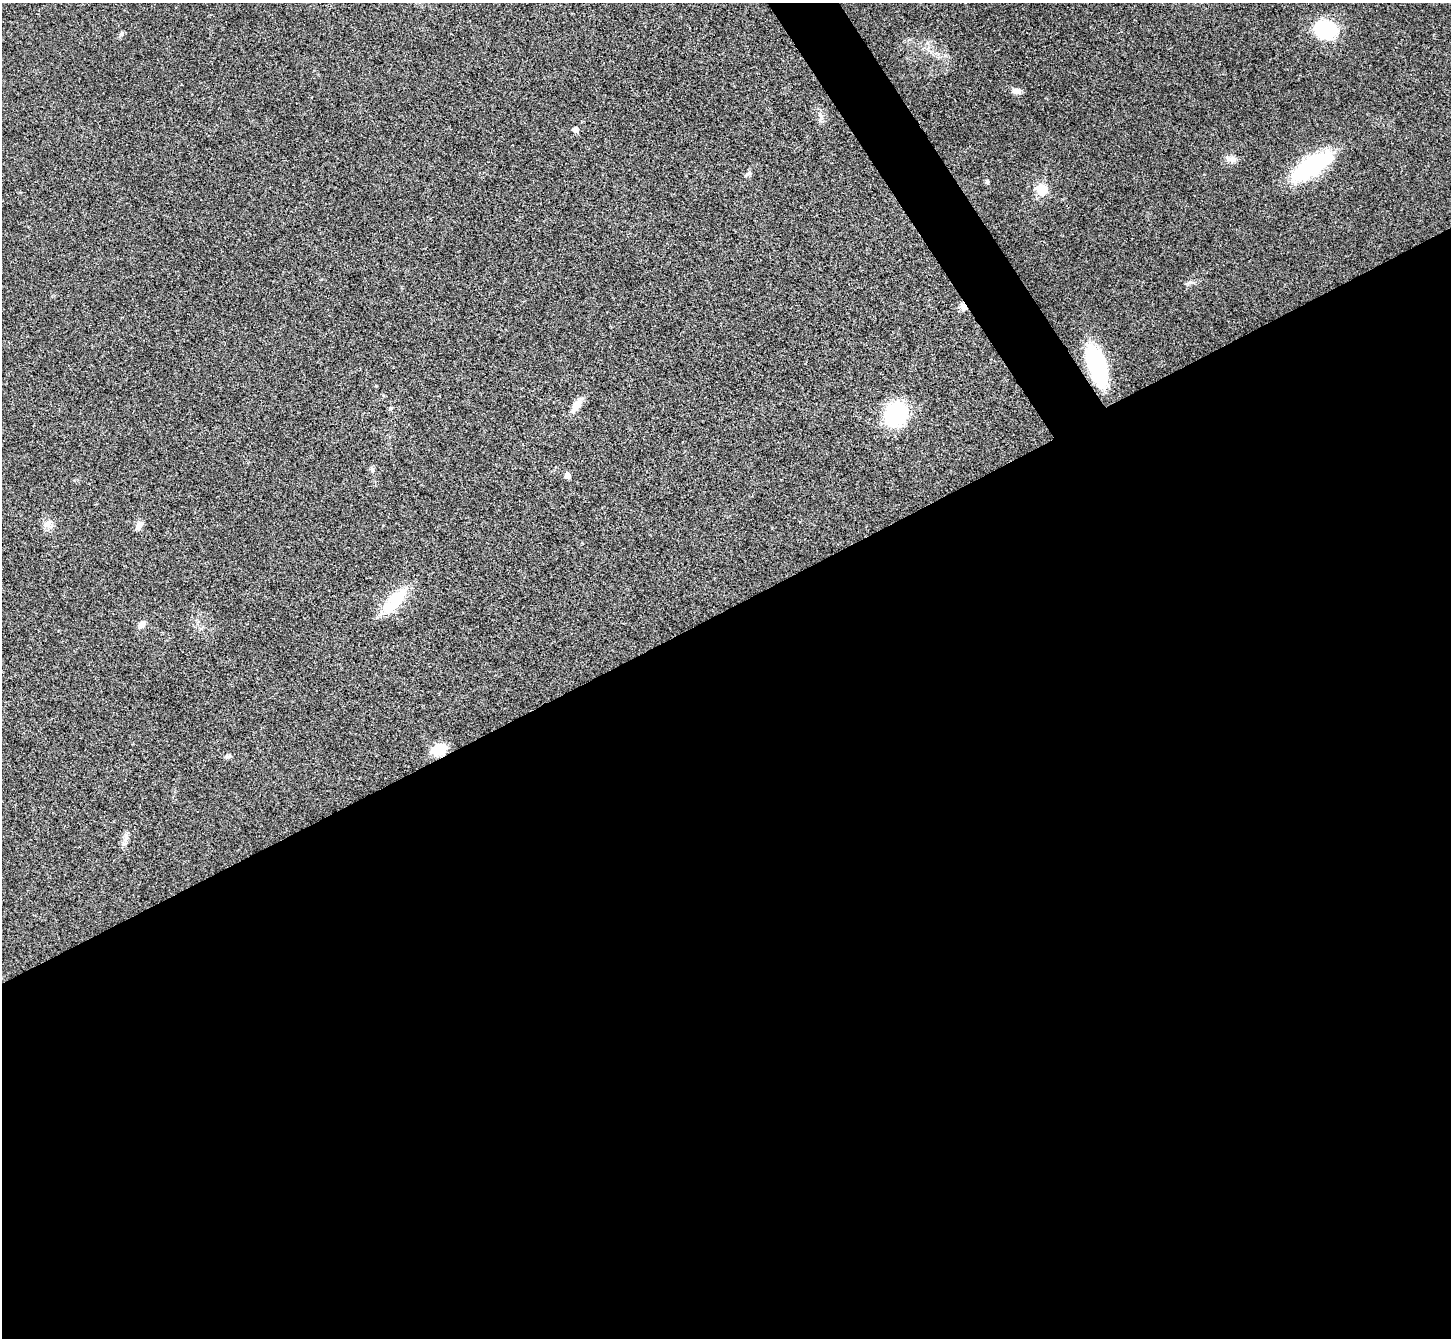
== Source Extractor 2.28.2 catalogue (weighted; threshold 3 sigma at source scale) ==
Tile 15 of 4 x 4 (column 3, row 4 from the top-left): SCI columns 2904-4352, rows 295-1630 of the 5803 x 5795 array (HDU 1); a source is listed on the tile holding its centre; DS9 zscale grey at full resolution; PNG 1453 x 1340 px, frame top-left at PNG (2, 3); no overlay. Shown black and unused: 56% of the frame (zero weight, under 3 of 4 exposures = <1% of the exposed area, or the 3 px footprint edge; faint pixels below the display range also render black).
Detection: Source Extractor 2.28.2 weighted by HDU 2 'WHT'; one run over the whole footprint, this tile lists its part. Background 0.0214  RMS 0.0045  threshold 0.0201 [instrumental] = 3 sigma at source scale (4.5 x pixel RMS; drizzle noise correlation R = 1.50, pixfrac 1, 0.05/0.05 arcsec/px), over >= 5 px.
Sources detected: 25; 1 inside a brighter listed object's ellipse — not listed separately; the other 24 listed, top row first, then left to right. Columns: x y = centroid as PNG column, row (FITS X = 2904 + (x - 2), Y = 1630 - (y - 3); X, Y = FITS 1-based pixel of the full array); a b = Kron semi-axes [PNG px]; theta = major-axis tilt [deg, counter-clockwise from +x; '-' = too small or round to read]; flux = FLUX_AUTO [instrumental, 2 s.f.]
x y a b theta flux
1326 30 23 18 -16 28
122 34 8 5 43 0.99
1017 91 11 7 -4 2.5
820 115 10 6 -70 1.8
576 130 5 5 - 2.3
1232 159 14 8 -8 2.6
1312 166 42 17 34 48
747 174 8 5 27 0.99
987 181 6 5 - 0.68
1042 190 16 15 - 6.6
1191 282 12 4 -15 1.1
963 307 10 7 -78 2.2
1097 366 44 17 -73 45
577 405 23 8 56 4.8
896 414 24 21 48 34
372 470 8 5 -89 1.1
567 476 5 5 - 3.2
48 524 12 12 - 3.2
139 525 12 7 55 2.5
394 601 42 15 48 16
142 625 10 8 59 2.5
438 750 17 11 23 9.4
228 756 8 5 -1 1.1
125 836 10 7 -83 1.7
Overlapping masked pixels (flux is a lower limit): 3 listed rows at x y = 963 307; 1097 366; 438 750